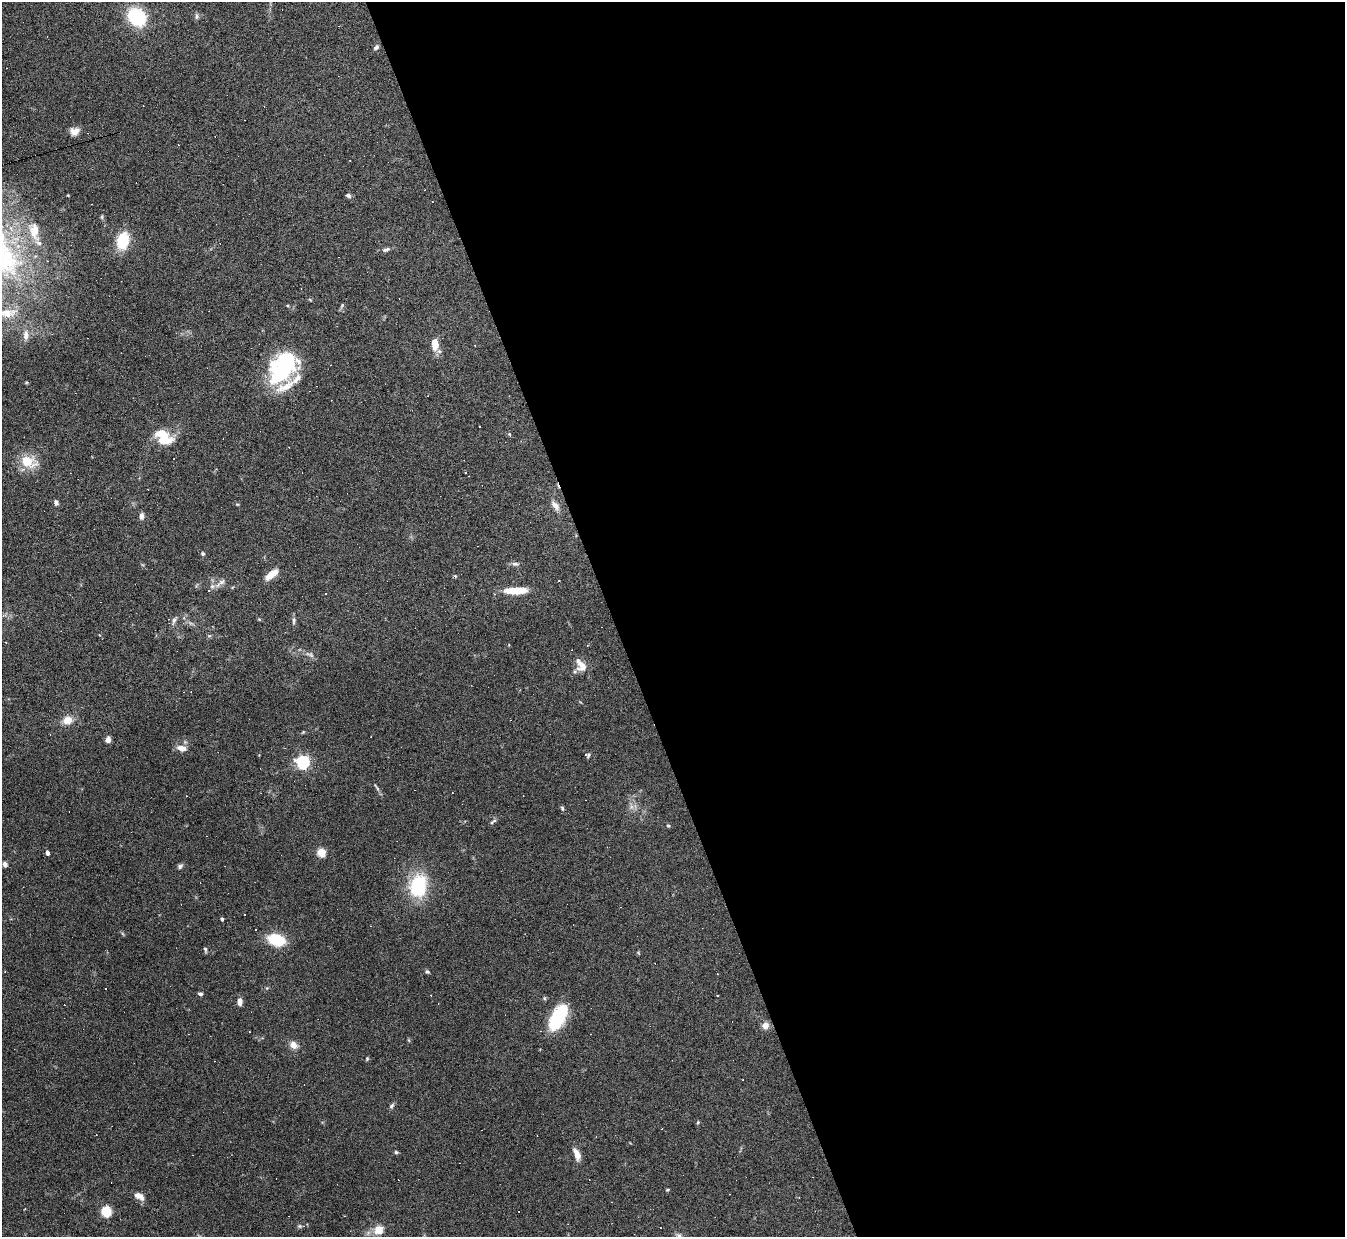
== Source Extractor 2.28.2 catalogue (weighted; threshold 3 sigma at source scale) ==
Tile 8 of 4 x 4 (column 4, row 2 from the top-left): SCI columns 4029-5371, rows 2617-3851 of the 5371 x 5357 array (HDU 1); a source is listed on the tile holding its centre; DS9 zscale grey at full resolution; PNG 1347 x 1239 px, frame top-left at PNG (2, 2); no overlay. Shown black and unused: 55% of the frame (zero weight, under 4 of 8 exposures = <1% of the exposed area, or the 3 px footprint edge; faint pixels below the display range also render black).
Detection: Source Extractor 2.28.2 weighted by HDU 2 'WHT'; one run over the whole footprint, this tile lists its part. Background 0.0744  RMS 0.0043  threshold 0.0175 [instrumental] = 3 sigma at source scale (4.09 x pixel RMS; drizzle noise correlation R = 1.36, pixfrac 0.8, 0.05/0.05 arcsec/px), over >= 5 px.
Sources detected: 125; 2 inside a brighter object's white glare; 46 cosmic-ray / hot-pixel residue — not listed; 4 inside a brighter listed object's ellipse — not listed separately; the other 73 listed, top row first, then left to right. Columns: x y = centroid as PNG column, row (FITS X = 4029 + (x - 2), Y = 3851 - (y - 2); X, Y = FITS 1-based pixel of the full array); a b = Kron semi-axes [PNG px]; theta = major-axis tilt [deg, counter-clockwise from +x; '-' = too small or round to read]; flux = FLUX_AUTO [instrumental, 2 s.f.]
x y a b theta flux
197 16 7 5 -89 0.9
137 17 13 10 -47 37
376 47 7 5 44 0.95
75 131 11 9 19 2.8
348 195 7 5 -34 0.87
34 231 21 12 -80 7.8
123 241 14 9 78 18
386 249 11 5 19 1.2
342 305 7 4 59 0.59
7 313 25 11 7 7.1
26 335 13 7 90 2.6
435 344 13 8 -83 5.3
279 370 37 22 63 31
480 426 3 2 - 0.26
509 434 5 4 - 0.45
164 437 22 15 -37 10
27 462 19 13 -18 10
465 473 3 2 - 0.35
56 502 6 5 - 1.3
237 504 5 3 - 0.38
555 506 14 7 -54 2.5
142 516 9 5 85 1.4
203 554 6 5 - 0.67
515 564 10 5 -6 1.2
271 574 17 7 40 4.2
455 576 5 4 - 0.45
559 581 3 2 - 0.28
220 583 20 6 40 2.2
516 591 24 7 2 9.6
259 619 6 4 -18 0.36
174 620 12 5 66 1.4
294 621 10 4 87 0.92
209 636 6 4 18 0.49
587 645 4 3 - 0.28
310 655 14 6 -23 1.7
581 665 18 11 -60 4.6
68 720 11 9 12 4.3
303 732 5 4 - 0.37
108 740 7 5 78 1.9
181 748 12 7 -13 2.9
586 754 3 3 - 6.6
303 762 6 5 - 80
377 787 13 3 -52 0.84
631 807 7 6 - 1.4
562 808 7 5 -74 0.65
493 821 10 4 35 0.83
668 826 5 4 - 0.5
47 852 4 4 - 1.5
321 852 5 5 - 16
5 864 5 5 - 1.3
180 866 8 6 36 0.87
418 886 24 17 76 26
222 919 4 3 - 0.63
276 940 16 10 -16 16
205 950 7 4 -80 0.7
427 972 6 5 - 0.65
200 994 5 4 - 0.91
544 998 6 4 -71 0.45
239 1002 9 6 90 2
557 1021 27 17 74 17
765 1026 8 7 - 2.8
293 1045 11 8 -40 2.7
367 1058 5 4 - 0.46
392 1106 8 5 51 0.87
698 1122 5 4 - 0.47
396 1152 5 4 - 0.54
577 1154 12 6 -68 4.2
667 1190 4 4 - 0.41
139 1196 13 7 -30 2.8
106 1211 9 9 - 9.2
300 1226 6 5 - 0.57
379 1230 14 11 34 4.2
679 1236 9 6 -52 1.4
Isophote crosses this tile's border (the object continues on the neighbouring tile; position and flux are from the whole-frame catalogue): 2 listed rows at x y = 7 313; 679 1236